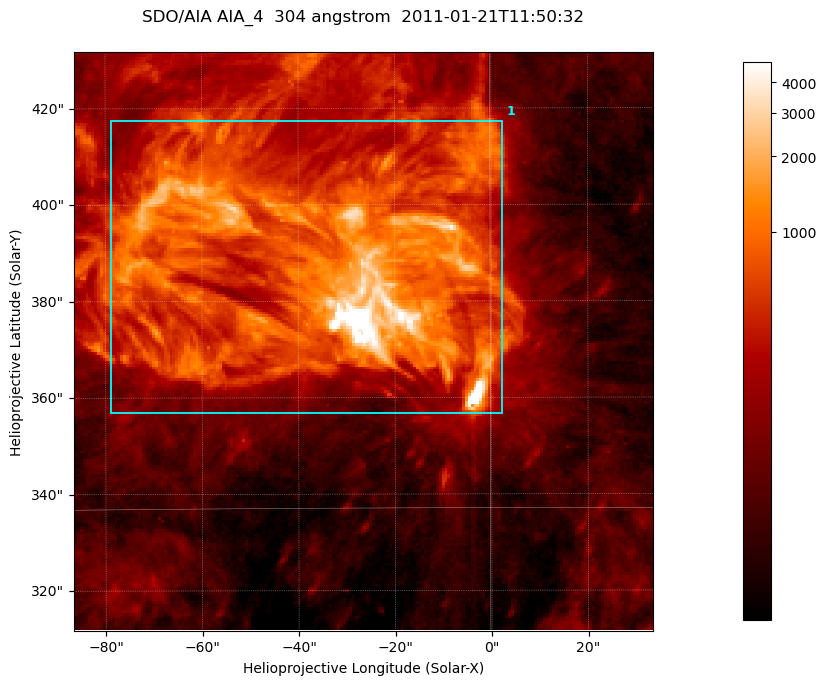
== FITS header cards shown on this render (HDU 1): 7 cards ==
TELESCOP= 'SDO/AIA '           / For AIA: SDO/AIA
INSTRUME= 'AIA_4   '           / For AIA: AIA_ATA1, AIA_ATA2, AIA_ATA3 or AIA_AT
WAVELNTH=                  304 / [angstrom] Wavelength
WAVEUNIT= 'angstrom'           / Wavelength unit: angstrom
DATE-OBS= '2011-01-21T11:50:32.124' / [ISO] Date when observation started; ISO 8
CTYPE1  = 'HPLN-TAN'           / CTYPE1; Typically HPLN
CTYPE2  = 'HPLT-TAN'           / CTYPE2; Typically HPLT

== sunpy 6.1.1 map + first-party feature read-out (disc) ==
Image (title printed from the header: SDO/AIA AIA_4  304 angstrom  2011-01-21T11:50:32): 200 x 200 px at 0.6 arcsec/px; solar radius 975 arcsec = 1625 px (partial field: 0.5% of the solar disc is inside the frame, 100% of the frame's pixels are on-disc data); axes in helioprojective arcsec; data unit not stated in the header (colour bar unlabelled)
Orientation: roll -0.132 deg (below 1 deg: not rotated)
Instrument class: DISC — disc imager (sunpy class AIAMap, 304 A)
Bright regions (active regions / flare kernels): reference = the on-disc median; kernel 3 px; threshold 5 sigma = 704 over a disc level ~161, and >= 1.15x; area >= 40 px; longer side >= 3 px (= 1.8 arcsec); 1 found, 1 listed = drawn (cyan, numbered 1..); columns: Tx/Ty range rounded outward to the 2 arcsec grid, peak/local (2 s.f.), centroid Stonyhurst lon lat
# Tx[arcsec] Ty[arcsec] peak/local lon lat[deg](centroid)
1 -80..4 356..418 74 -2 +18